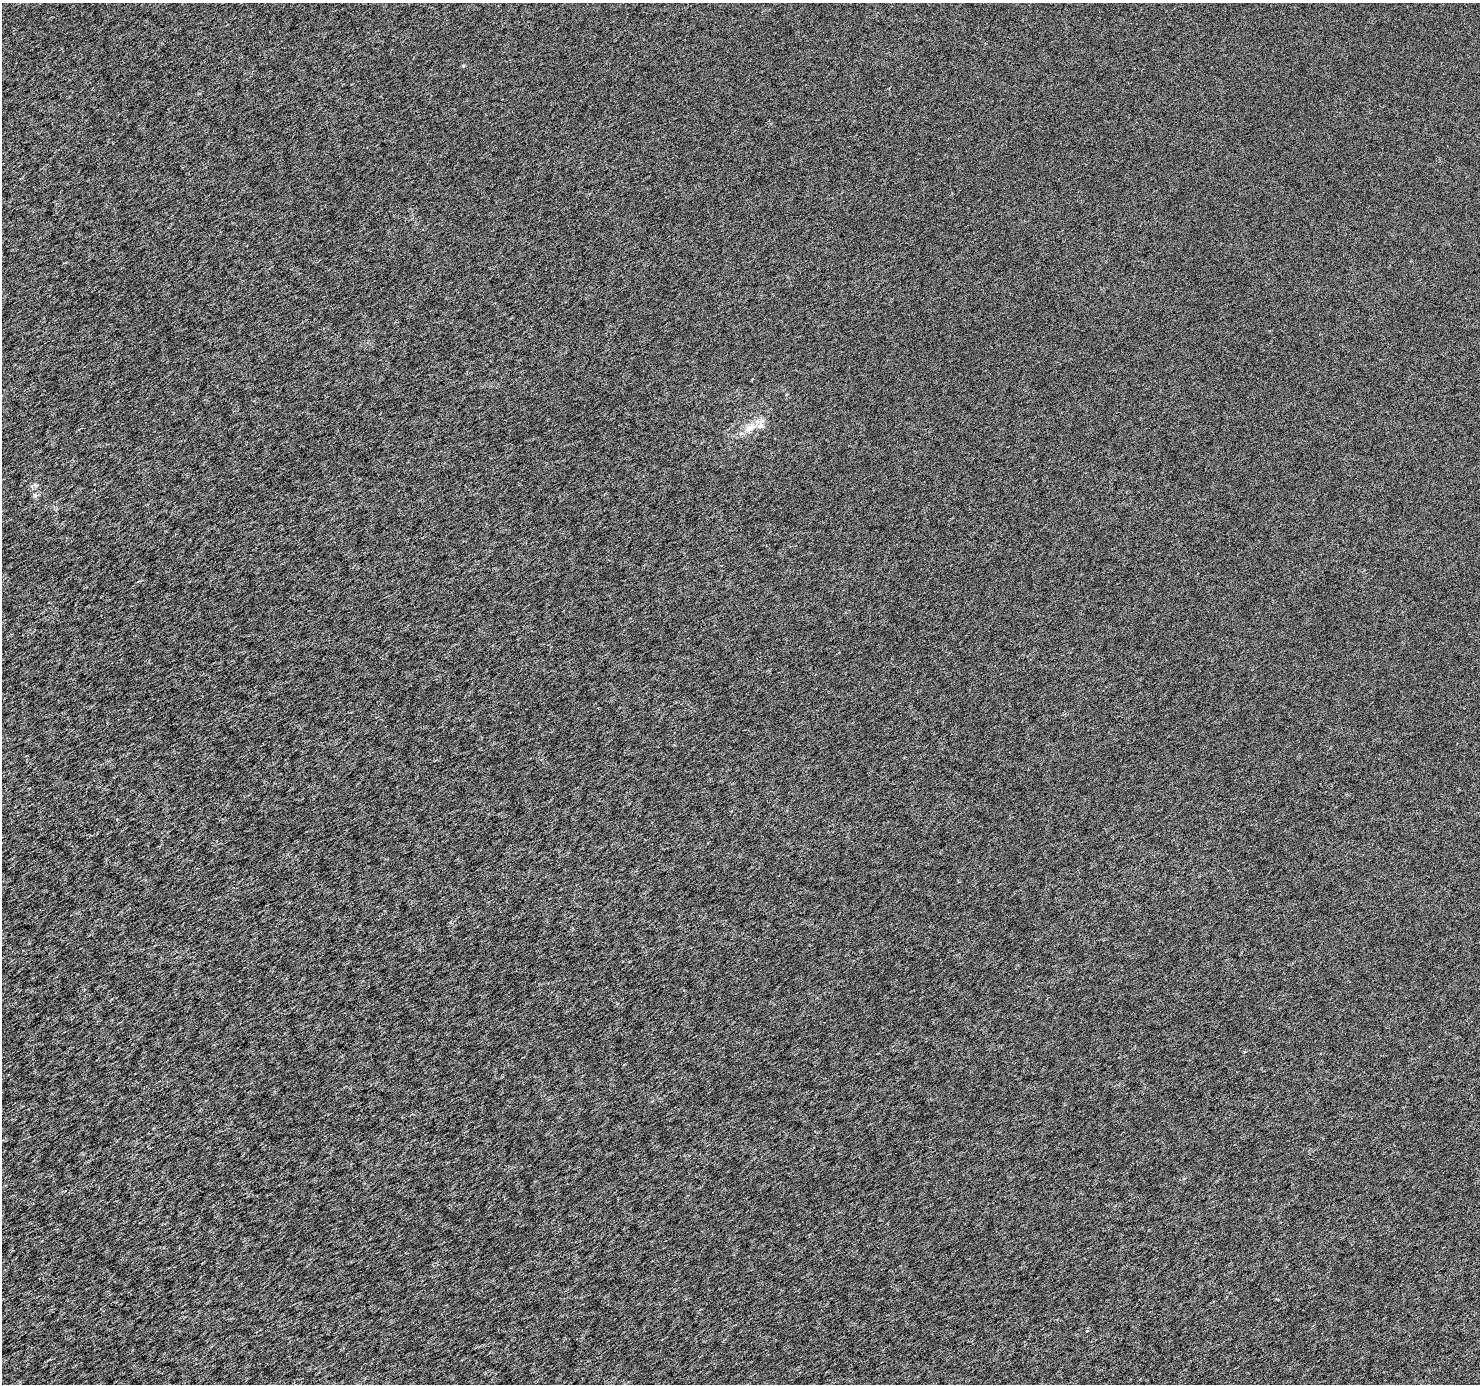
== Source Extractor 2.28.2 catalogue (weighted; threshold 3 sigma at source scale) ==
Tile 7 of 4 x 4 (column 3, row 2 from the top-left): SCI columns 2960-4437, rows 2946-4327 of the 5914 x 5830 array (HDU 1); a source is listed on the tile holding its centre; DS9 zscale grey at full resolution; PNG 1482 x 1386 px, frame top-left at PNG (2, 3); no overlay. Shown black and unused: <1% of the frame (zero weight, under 3 of 6 exposures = <1% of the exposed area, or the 3 px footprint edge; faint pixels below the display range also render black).
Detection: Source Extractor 2.28.2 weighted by HDU 2 'WHT'; one run over the whole footprint, this tile lists its part. Background -1.50e-05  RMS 0.0016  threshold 0.00669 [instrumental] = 3 sigma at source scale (4.09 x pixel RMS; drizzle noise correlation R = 1.36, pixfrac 0.8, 0.0396/0.0396 arcsec/px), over >= 5 px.
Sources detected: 3; all 3 listed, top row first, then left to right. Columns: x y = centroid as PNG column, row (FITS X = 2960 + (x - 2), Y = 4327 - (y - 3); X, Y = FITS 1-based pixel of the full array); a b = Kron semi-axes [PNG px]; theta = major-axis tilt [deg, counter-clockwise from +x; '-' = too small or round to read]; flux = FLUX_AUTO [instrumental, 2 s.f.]
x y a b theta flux
761 424 16 7 77 0.93
750 428 7 6 - 1.3
1087 1331 4 3 - 0.18